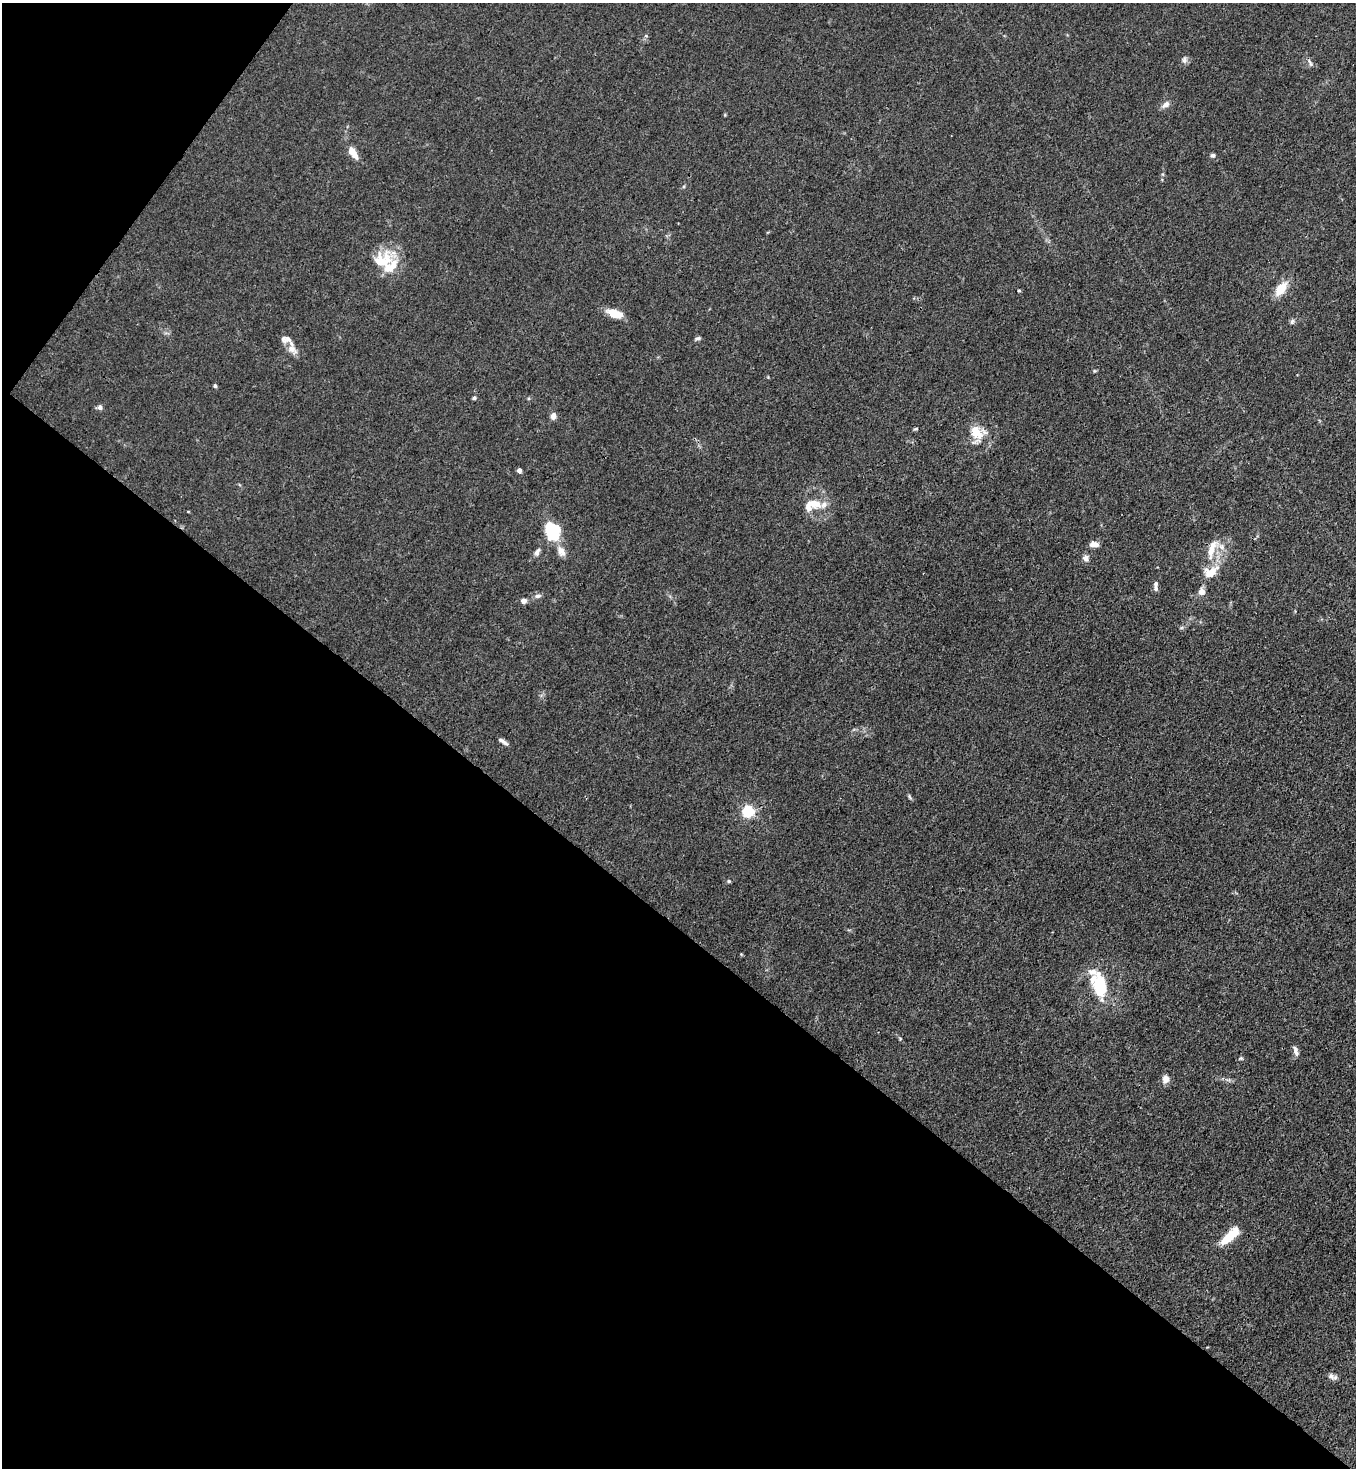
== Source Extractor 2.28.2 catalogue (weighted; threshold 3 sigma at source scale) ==
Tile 9 of 4 x 4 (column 1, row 3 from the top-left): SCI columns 226-1579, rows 1526-2991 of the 6004 x 5982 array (HDU 1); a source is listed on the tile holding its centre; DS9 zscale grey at full resolution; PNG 1358 x 1470 px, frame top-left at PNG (2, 3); no overlay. Shown black and unused: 40% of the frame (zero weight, under 3 of 4 exposures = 7% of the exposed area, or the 3 px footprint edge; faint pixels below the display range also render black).
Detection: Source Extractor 2.28.2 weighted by HDU 2 'WHT'; one run over the whole footprint, this tile lists its part. Background 0.0206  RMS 0.0028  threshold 0.0127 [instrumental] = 3 sigma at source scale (4.5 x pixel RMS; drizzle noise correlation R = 1.50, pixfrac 1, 0.05/0.05 arcsec/px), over >= 5 px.
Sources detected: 50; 8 inside a brighter listed object's ellipse — not listed separately; the other 42 listed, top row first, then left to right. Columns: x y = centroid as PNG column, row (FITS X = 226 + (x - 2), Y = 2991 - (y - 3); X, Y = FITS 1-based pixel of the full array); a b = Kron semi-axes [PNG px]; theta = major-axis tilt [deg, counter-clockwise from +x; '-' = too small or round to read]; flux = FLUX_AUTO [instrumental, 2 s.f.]
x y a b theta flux
1184 60 9 7 -83 0.96
1310 63 14 4 -58 0.86
1166 104 10 6 38 1.5
353 153 16 7 -56 3.4
1213 155 6 5 - 0.71
382 261 30 19 29 10
1281 289 16 9 51 5.8
1019 290 3 3 - 0.32
615 314 16 8 -21 5.3
1292 322 7 6 - 0.69
698 338 8 4 21 0.58
292 349 17 10 -44 2.5
215 386 5 4 - 0.46
474 398 5 4 - 0.51
100 407 7 6 - 0.93
553 416 7 6 - 1.6
915 429 6 4 42 0.36
976 432 25 15 -78 6.3
519 470 4 4 - 1.4
824 505 14 8 36 1.8
808 506 16 11 79 2.5
552 530 19 15 -65 13
1094 544 11 6 -2 1.7
561 551 16 10 -61 2.4
1211 551 27 11 66 5.3
537 552 11 6 62 1.1
1086 558 7 7 - 1.4
1211 572 18 12 25 5
1156 588 9 6 -80 0.88
1202 592 10 9 - 1.5
538 596 9 6 9 0.93
524 601 7 6 - 1.2
503 742 13 4 -33 1.1
909 797 9 4 -52 0.48
748 811 5 5 - 40
729 881 5 5 - 0.47
1099 985 18 8 -69 22
1296 1053 10 6 -48 0.94
1241 1058 7 4 6 0.42
1165 1079 10 8 78 1.9
1229 1236 26 9 43 7.2
1331 1376 10 7 -49 1.1